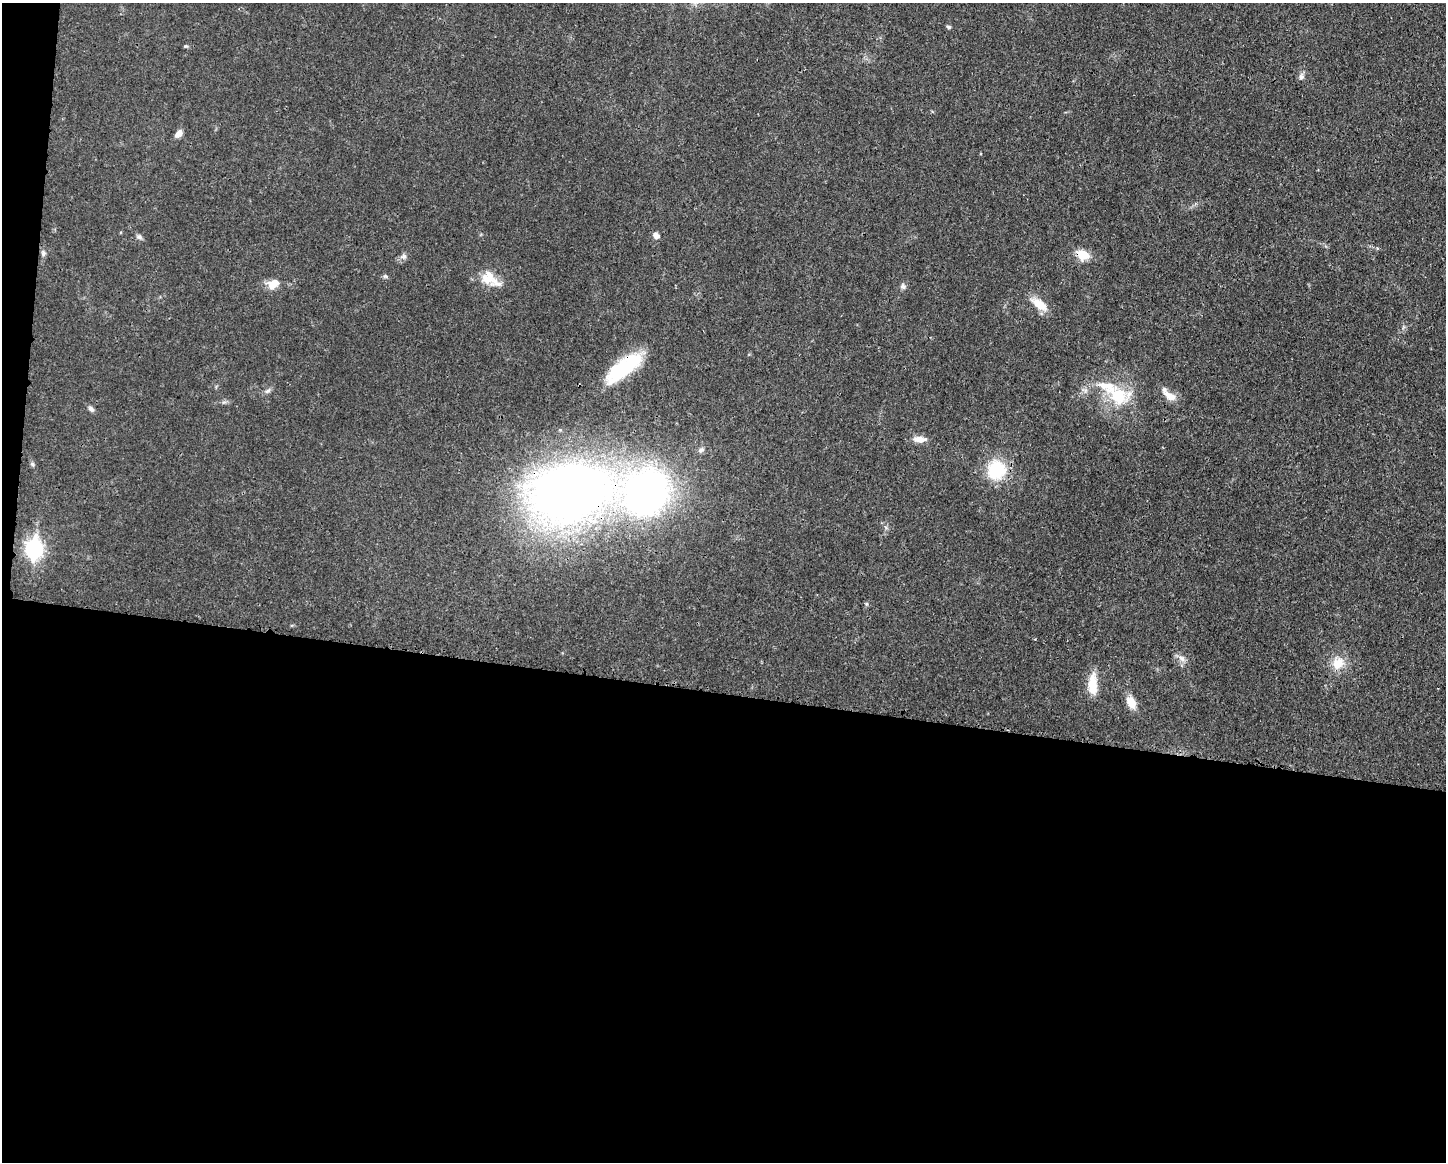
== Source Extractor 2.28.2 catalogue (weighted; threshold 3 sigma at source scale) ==
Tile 10 of 3 x 4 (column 1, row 4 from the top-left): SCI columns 112-1555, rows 9-1168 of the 4670 x 4657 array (HDU 1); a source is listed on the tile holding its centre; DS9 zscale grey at full resolution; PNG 1448 x 1164 px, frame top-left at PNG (2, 3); no overlay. Shown black and unused: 42% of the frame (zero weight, under 3 of 4 exposures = <1% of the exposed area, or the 3 px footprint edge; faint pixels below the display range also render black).
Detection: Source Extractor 2.28.2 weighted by HDU 2 'WHT'; one run over the whole footprint, this tile lists its part. Background 0.0206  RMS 0.0023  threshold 0.0102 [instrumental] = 3 sigma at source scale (4.5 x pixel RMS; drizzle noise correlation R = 1.50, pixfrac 1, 0.05/0.05 arcsec/px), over >= 5 px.
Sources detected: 31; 2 inside a brighter listed object's ellipse — not listed separately; the other 29 listed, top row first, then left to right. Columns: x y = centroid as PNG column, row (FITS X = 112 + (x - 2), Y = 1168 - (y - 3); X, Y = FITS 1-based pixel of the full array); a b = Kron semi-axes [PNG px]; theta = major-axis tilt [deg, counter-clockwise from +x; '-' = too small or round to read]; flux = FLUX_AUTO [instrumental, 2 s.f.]
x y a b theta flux
948 27 6 4 -5 0.37
1301 77 8 7 - 0.75
179 133 10 7 44 1.2
656 236 9 7 -38 1
139 237 8 6 -17 0.58
43 253 8 6 -81 0.57
1082 255 16 11 -22 3.5
404 256 8 6 1 0.69
385 276 6 4 -42 0.37
490 279 28 15 -33 4.7
273 284 13 9 34 2.9
903 286 7 7 - 0.63
1039 304 21 9 -36 3.9
623 368 45 16 37 16
268 391 10 5 34 0.66
1118 396 26 22 -53 9.8
1170 396 16 9 -35 2.5
91 409 9 6 -39 0.67
920 439 15 7 -4 2
701 450 9 6 20 0.69
32 464 6 5 - 0.4
996 470 24 23 - 10
646 493 39 37 43 100
569 494 58 40 12 240
34 549 9 7 85 71
1182 658 11 6 -44 1.1
1338 663 19 15 47 3.8
1093 685 25 9 -90 5
1131 702 16 10 -64 2.7
Overlapping masked pixels (flux is a lower limit): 4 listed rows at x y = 1082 255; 623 368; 646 493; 569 494
Unlisted compact peaks at least as high as the median listed source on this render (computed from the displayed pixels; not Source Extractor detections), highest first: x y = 185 46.